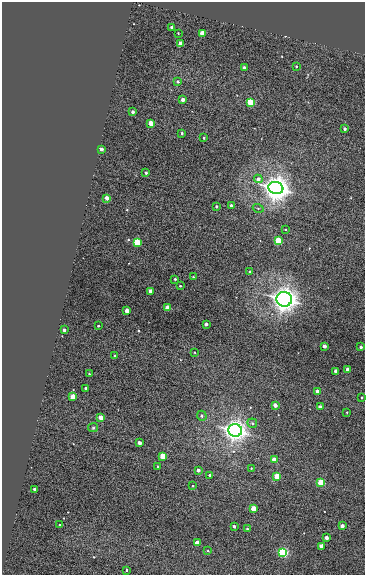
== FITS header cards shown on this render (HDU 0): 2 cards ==
NAXIS1  =                  363
NAXIS2  =                  573

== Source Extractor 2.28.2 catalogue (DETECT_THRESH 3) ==
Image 363 x 573 px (HDU 0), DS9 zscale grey, 1 PNG px = 1 image px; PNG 367 x 577 px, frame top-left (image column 1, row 573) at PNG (2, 2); each listed source drawn as its Kron ellipse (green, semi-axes under 4 px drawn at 4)
Background 1010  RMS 1.2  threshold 3.68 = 3 sigma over >= 5 px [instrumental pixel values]
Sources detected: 77; all 77 listed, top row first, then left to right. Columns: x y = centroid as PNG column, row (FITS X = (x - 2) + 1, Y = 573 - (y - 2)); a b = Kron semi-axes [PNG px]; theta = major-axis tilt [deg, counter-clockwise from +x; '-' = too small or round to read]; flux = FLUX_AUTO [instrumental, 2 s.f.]
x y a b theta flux
172 27 3 3 - 510
178 33 2 2 - 59
202 33 3 3 - 2100
180 43 3 3 - 660
296 66 3 3 - 82
244 68 3 3 - 390
178 81 4 4 - 160
183 100 3 3 - 470
250 102 4 4 - 4400
133 112 3 3 - 310
151 123 4 3 - 1900
345 129 3 3 - 260
182 133 3 3 - 140
204 138 3 3 - 120
101 149 3 3 - 460
146 173 3 3 - 150
258 179 4 4 - 420
276 188 7 6 - 120000
107 198 3 3 - 690
216 206 3 3 - 160
231 206 3 3 - 430
258 208 5 3 - 84
285 229 4 2 - 65
278 241 4 4 - 5800
137 242 4 4 - 5900
250 272 3 3 - 200
193 277 3 2 - 71
175 279 3 3 - 100
180 286 3 2 - 79
151 291 3 3 - 1300
284 299 8 7 - 72000
168 308 4 3 - 2400
127 311 3 3 - 1500
206 324 3 3 - 310
98 326 3 2 - 82
64 330 3 3 - 300
324 346 3 3 - 600
361 347 3 3 - 230
194 352 2 2 - 58
114 356 3 2 - 98
348 370 3 3 - 970
336 371 3 3 - 540
89 374 3 2 - 64
85 388 3 3 - 150
317 391 3 3 - 440
73 397 4 3 - 2000
362 397 3 2 - 79
275 405 3 3 - 830
320 407 3 3 - 420
347 412 2 2 - 65
202 416 5 4 - 200
101 418 4 3 - 1700
252 423 5 4 - 140
93 428 5 4 - 97
235 430 7 6 - 62000
139 443 3 3 - 590
163 456 4 3 - 4000
274 460 3 3 - 1300
158 467 3 3 - 160
251 468 4 3 - 55
198 470 3 3 - 420
209 475 3 3 - 130
277 476 4 3 - 2300
321 483 4 3 - 5100
193 486 3 2 - 87
34 489 3 3 - 370
253 509 4 3 - 2700
59 525 3 2 - 74
234 526 3 3 - 200
342 526 3 3 - 690
247 529 3 2 - 85
326 538 3 3 - 700
197 542 4 3 - 750
321 546 3 3 - 1100
208 551 3 3 - 73
283 552 4 4 - 21000
126 570 3 2 - 100

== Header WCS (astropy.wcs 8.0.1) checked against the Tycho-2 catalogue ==
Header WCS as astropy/WCSLIB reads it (CRVAL/CRPIX/CD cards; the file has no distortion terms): RA---TAN/DEC--TAN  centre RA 23:46:47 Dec +44:55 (356.70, +44.91 deg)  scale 1 arcsec/px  FOV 6.1' x 9.6'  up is -2 deg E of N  parity normal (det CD < 0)
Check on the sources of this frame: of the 60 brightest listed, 3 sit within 1.5 arcsec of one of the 5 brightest Tycho-2 stars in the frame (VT <= 12.26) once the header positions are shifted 0.87 arcsec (0.38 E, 0.78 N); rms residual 0.09 arcsec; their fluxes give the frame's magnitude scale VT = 22.75 - 2.5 log10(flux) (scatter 0.22 mag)
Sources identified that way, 3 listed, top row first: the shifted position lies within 1.5 arcsec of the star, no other Tycho-2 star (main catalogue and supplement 1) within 3.0 arcsec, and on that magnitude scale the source's flux lands within +1.5 / -3 mag of the star's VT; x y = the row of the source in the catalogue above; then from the Tycho-2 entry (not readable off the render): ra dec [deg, ICRS J2000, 3 dp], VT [Tycho-2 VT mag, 2 dp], TYC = Tycho-2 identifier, HIP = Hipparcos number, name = IAU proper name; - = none
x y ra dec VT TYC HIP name
276 188 356.657 +44.935 10.49 3244-610-1 - -
284 299 356.656 +44.905 10.39 3244-121-1 - -
235 430 356.677 +44.869 10.77 3244-228-1 - -